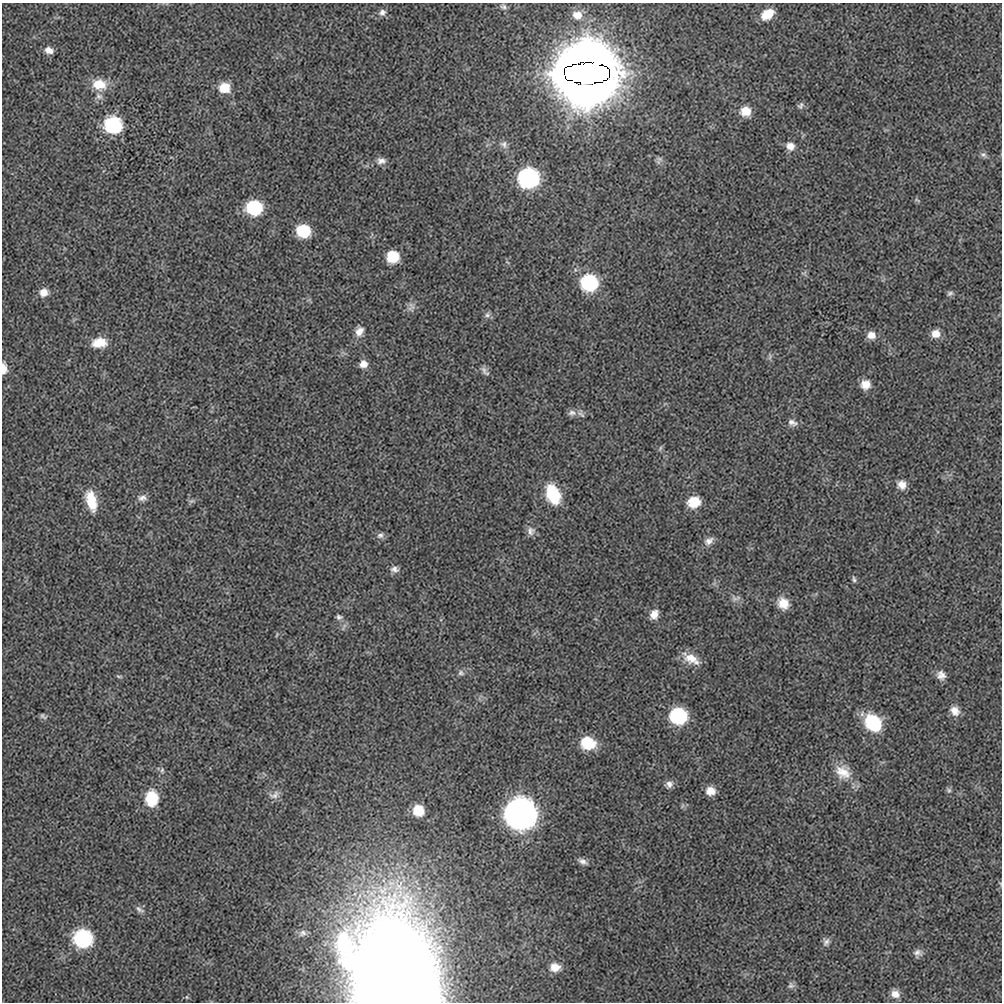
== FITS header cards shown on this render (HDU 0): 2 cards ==
NAXIS1  =                 1000 / length of data axis 1
NAXIS2  =                 1000 / length of data axis 2

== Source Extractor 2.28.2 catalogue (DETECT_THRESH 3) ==
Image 1000 x 1000 px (HDU 0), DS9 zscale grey, 1 PNG px = 1 image px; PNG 1004 x 1004 px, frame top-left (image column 1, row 1000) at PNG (2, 3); no overlay
Background 4.74e-05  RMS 0.0037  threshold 0.011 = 3 sigma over >= 5 px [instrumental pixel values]
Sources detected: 87; all 87 listed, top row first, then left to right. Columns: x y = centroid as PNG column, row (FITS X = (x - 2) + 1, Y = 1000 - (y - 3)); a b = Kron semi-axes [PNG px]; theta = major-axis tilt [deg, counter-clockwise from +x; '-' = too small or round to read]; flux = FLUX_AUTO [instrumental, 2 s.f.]
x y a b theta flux
503 7 8 6 -16 0.7
382 12 9 9 - 1.1
767 14 13 8 33 4.4
577 15 12 10 -10 2.7
49 50 9 7 -20 1.8
587 73 40 20 0 6800
99 84 17 13 -10 5
224 88 11 9 -4 5.2
99 96 11 9 -30 1.2
800 105 10 7 51 0.73
745 111 10 9 - 4
113 125 12 11 - 24
504 144 11 9 -49 1.2
790 146 10 9 - 2.2
983 155 9 7 -39 0.74
660 159 9 6 -27 0.76
381 161 12 9 4 1.5
529 178 12 11 - 69
917 200 9 3 -33 0.36
254 208 11 10 - 22
303 231 10 9 - 13
393 257 10 9 - 8.8
804 273 9 4 12 0.45
589 283 11 10 - 31
44 292 10 9 - 2.3
950 293 8 6 19 0.64
411 306 13 7 -55 1.1
487 315 8 7 - 0.83
359 331 13 9 63 2
936 334 9 8 - 2.5
871 335 10 9 - 2.1
99 343 17 10 6 4.3
770 357 9 4 68 0.6
363 364 9 8 - 2
3 368 10 5 -88 2.8
484 370 12 6 -64 0.92
866 384 11 10 - 2.8
572 413 11 8 3 1.1
581 414 12 6 -43 0.91
792 423 13 8 -20 1.3
660 448 8 4 71 0.44
902 485 11 10 - 2.2
553 494 20 13 -68 11
142 498 12 9 4 1.3
91 501 23 11 -76 6.6
191 501 10 4 26 0.57
694 502 13 10 14 5.8
531 531 12 11 - 1.4
380 535 10 8 33 0.97
709 541 14 8 34 1.6
394 569 11 8 -6 1.2
854 579 10 5 -77 0.61
736 598 15 7 3 1.3
783 603 13 11 -54 3.6
654 614 12 9 59 2.2
339 617 8 6 -13 0.73
277 635 8 2 69 0.25
691 659 22 11 -28 3.9
461 673 9 7 -18 0.8
941 675 11 10 - 1.8
119 676 9 3 -5 0.38
955 711 13 10 -50 2.3
43 716 8 5 -34 0.57
678 716 11 10 - 30
873 723 18 14 -51 13
588 743 15 12 -11 7.6
162 770 8 5 81 0.6
843 772 24 18 -32 5.2
669 784 9 8 - 1.3
949 790 8 7 - 0.57
710 791 10 9 - 2.7
274 795 16 9 25 1.7
151 798 15 11 87 9.2
682 806 7 4 71 0.39
418 810 9 9 - 5.5
521 814 14 13 - 410
583 861 12 6 -24 1.1
140 909 12 5 -30 0.83
303 933 9 8 - 0.82
83 939 20 18 -13 15
826 942 10 8 82 0.98
918 953 10 9 - 1.2
555 967 11 9 1 2.6
396 985 76 44 -80 930
791 985 9 8 - 0.74
895 994 10 9 - 2
187 997 5 3 - 0.24
At the frame edge (FLAGS 8, measured only in part): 2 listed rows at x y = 3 368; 396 985